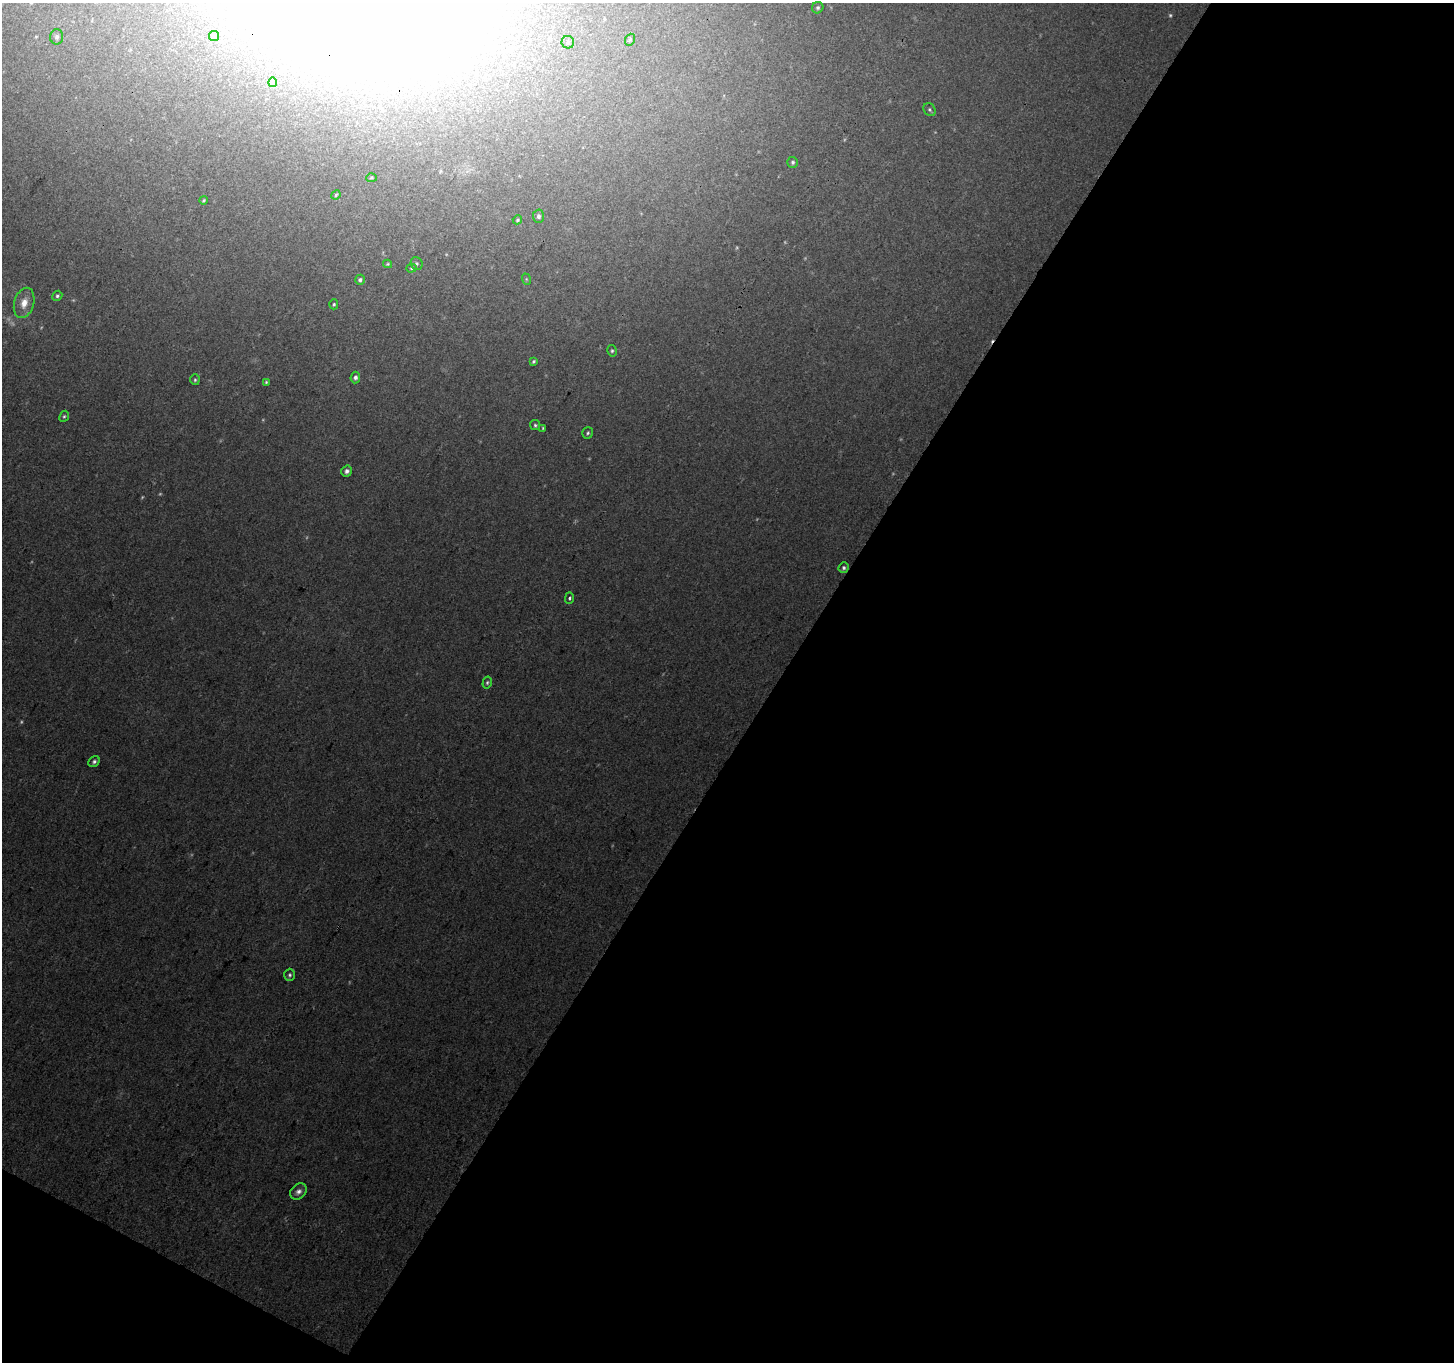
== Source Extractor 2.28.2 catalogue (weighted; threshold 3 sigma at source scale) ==
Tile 4 of 2 x 2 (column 2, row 2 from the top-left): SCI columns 1454-2905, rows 121-1480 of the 2905 x 2942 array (HDU 1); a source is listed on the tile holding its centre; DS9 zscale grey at full resolution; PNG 1456 x 1364 px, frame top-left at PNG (2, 3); each listed source drawn as its Kron ellipse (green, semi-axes under 4 px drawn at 4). Shown black and unused: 48% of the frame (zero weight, under 3 of 4 exposures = <1% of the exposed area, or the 3 px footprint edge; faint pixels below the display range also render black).
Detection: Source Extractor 2.28.2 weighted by HDU 2 'WHT'; one run over the whole footprint, this tile lists its part. Background 0.0295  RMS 0.0081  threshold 0.0365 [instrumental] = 3 sigma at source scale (4.5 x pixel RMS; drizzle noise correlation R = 1.50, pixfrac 1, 0.0396/0.0396 arcsec/px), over >= 5 px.
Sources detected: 45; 5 too faint to see at this stretch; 2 inside a brighter object's white glare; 1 cosmic-ray / hot-pixel residue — neither listed nor drawn; the other 37 listed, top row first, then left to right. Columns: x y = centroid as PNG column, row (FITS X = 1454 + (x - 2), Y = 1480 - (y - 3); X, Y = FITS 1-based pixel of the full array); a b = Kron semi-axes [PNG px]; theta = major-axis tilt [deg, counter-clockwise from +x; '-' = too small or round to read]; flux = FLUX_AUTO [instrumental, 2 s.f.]
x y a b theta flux
818 8 6 5 - 1.6
214 36 5 5 - 1.2
57 37 7 6 - 2.7
630 40 6 4 67 1.2
568 42 6 6 - 1.9
273 82 5 4 - 4.1
929 110 7 5 -54 1.6
793 162 5 5 - 1.6
371 178 5 4 - 0.96
336 195 5 4 - 0.94
204 200 4 3 - 1
538 216 6 5 - 2.2
517 220 5 4 - 1.2
417 263 6 6 - 1.4
388 264 4 4 - 0.92
411 268 5 4 - 0.94
526 279 6 3 -72 0.86
360 280 5 5 - 2
57 296 5 4 - 1.5
24 303 15 9 73 9.6
334 304 5 4 - 1.2
612 351 6 4 -78 1.4
533 361 4 3 - 1.3
355 377 6 5 - 2.3
195 380 5 4 - 1.3
266 382 4 4 - 1.1
64 416 6 4 65 1.3
535 425 5 5 - 1.4
543 428 4 4 - 0.86
588 433 5 5 - 1.5
347 471 5 5 - 2.9
844 568 5 5 - 1.8
569 598 5 3 - 1.7
487 683 6 4 74 1.4
94 762 6 5 - 2.2
290 975 6 5 - 1.7
298 1192 9 7 42 3.7